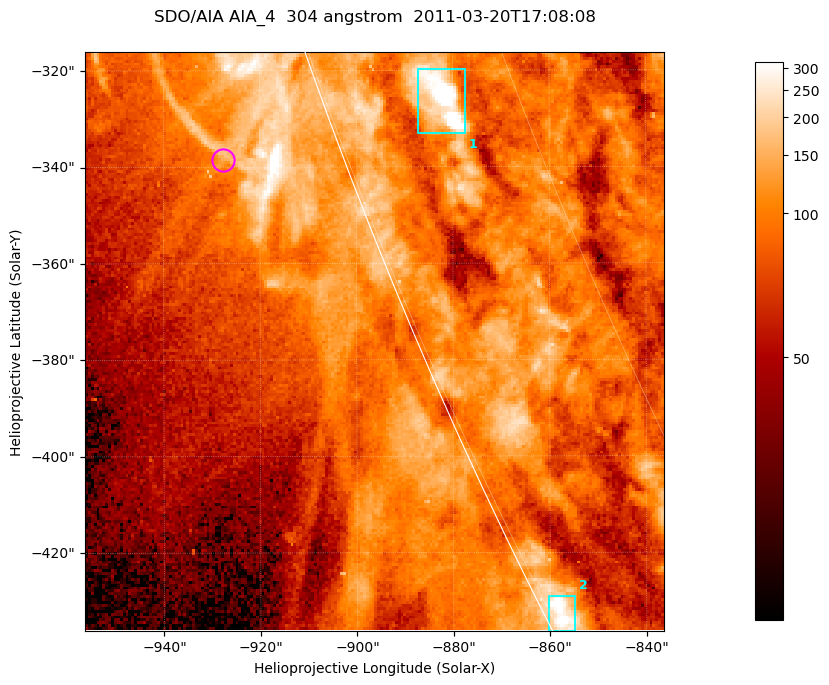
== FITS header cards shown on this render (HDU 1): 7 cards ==
TELESCOP= 'SDO/AIA '           / For AIA: SDO/AIA
INSTRUME= 'AIA_4   '           / For AIA: AIA_ATA1, AIA_ATA2, AIA_ATA3 or AIA_AT
WAVELNTH=                  304 / [angstrom] Wavelength
WAVEUNIT= 'angstrom'           / Wavelength unit: angstrom
DATE-OBS= '2011-03-20T17:08:08.123' / [ISO] Date when observation started; ISO 8
CTYPE1  = 'HPLN-TAN'           / CTYPE1; Typically HPLN
CTYPE2  = 'HPLT-TAN'           / CTYPE2; Typically HPLT

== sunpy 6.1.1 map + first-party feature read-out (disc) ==
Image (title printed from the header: SDO/AIA AIA_4  304 angstrom  2011-03-20T17:08:08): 200 x 200 px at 0.6 arcsec/px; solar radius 964 arcsec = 1606 px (partial field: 0.2% of the solar disc is inside the frame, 42% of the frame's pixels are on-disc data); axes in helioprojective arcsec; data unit not stated in the header (colour bar unlabelled)
Orientation: roll -0.132 deg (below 1 deg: not rotated)
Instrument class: DISC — disc imager (sunpy class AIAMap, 304 A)
Bright regions (active regions / flare kernels): reference = the on-disc median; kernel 3 px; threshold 5 sigma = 161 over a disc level ~92.7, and >= 1.15x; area >= 40 px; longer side >= 3 px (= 1.8 arcsec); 2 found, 2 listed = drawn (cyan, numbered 1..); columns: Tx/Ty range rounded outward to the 2 arcsec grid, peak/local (2 s.f.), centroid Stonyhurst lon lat
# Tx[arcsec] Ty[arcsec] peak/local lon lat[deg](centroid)
1 -888..-876 -334..-320 5.5 -79 -21
2 -862..-854 -436..-428 4.1 -88 -27
Off-limb structures (1.02-1.3 R_sun): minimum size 25 px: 3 found; the strongest spans PA ~110 deg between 1.02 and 1.03 R_sun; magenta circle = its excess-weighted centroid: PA ~110 deg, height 1.02 R_sun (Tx ~-928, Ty ~-338 arcsec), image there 1.5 x the reference